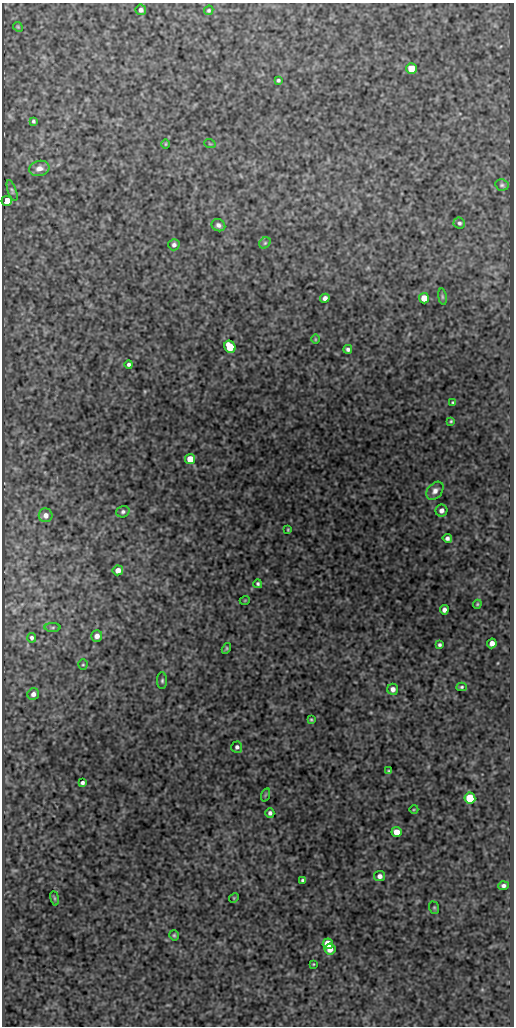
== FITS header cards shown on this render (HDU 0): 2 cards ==
NAXIS1  =                  512
NAXIS2  =                 1024

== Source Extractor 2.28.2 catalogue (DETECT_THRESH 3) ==
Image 512 x 1024 px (HDU 0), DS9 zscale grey, 1 PNG px = 1 image px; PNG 516 x 1028 px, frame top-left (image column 1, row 1024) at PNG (2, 3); each listed source drawn as its Kron ellipse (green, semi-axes under 4 px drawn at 4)
Background 298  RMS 0.76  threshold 2.29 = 3 sigma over >= 5 px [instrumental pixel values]
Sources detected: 67; all 67 listed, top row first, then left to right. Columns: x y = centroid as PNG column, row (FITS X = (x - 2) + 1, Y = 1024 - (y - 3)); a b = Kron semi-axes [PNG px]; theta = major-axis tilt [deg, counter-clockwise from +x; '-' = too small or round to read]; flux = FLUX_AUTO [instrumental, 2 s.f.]
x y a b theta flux
141 10 5 5 - 200
209 10 5 4 - 87
18 27 5 4 - 63
411 68 5 5 - 1000
278 80 4 3 - 97
33 121 4 3 - 85
166 144 5 3 - 45
210 144 6 3 -18 51
39 168 10 7 12 330
502 185 6 5 - 110
12 191 11 4 -71 99
7 201 5 5 - 830
459 223 6 5 - 110
218 225 7 6 - 180
265 243 6 5 - 95
174 245 5 5 - 160
442 297 8 4 -82 78
325 298 5 4 - 200
424 298 5 5 - 620
315 339 5 3 - 46
230 347 6 5 - 1500
348 349 4 4 - 140
129 364 4 4 - 120
453 402 3 3 - 62
451 421 4 4 - 58
190 459 5 5 - 870
435 491 10 7 50 280
441 510 6 6 - 240
123 512 7 5 18 130
46 515 7 7 - 270
288 530 3 2 - 51
447 538 5 4 - 170
118 570 5 5 - 340
258 584 4 3 - 97
245 600 5 3 - 39
477 604 4 4 - 54
444 610 4 4 - 220
53 627 8 4 1 86
97 636 5 5 - 280
32 638 5 4 - 110
492 643 5 4 - 340
439 645 4 3 - 94
226 648 6 4 59 72
83 665 5 4 - 65
162 681 8 5 89 110
462 687 5 4 - 85
393 689 5 5 - 240
33 694 6 5 - 230
311 720 4 3 - 64
237 747 5 5 - 150
389 771 4 3 - 67
82 783 4 4 - 130
265 795 7 4 71 66
470 798 5 5 - 2100
414 809 4 3 - 44
270 813 4 4 - 150
396 832 5 5 - 620
380 876 5 5 - 250
303 880 4 3 - 94
503 886 5 4 - 160
55 898 7 3 -81 69
234 898 5 4 - 55
434 908 6 5 - 72
174 935 5 4 - 78
328 944 5 5 - 1600
330 949 5 5 - 460
313 964 3 2 - 42